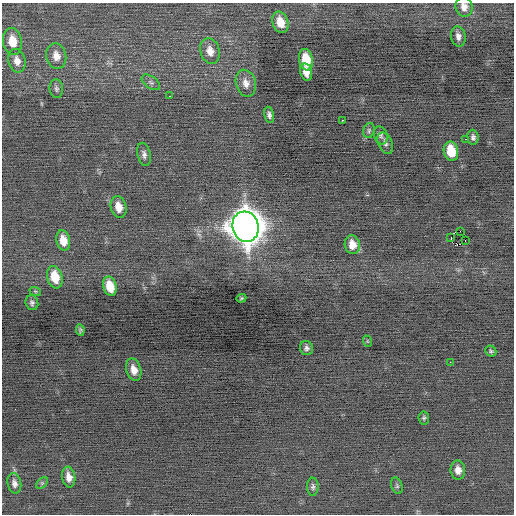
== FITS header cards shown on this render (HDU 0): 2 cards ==
NAXIS1  =                  512 / Axis length
NAXIS2  =                  512 / Axis length

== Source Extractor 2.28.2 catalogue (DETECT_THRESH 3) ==
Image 512 x 512 px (HDU 0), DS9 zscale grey, 1 PNG px = 1 image px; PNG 516 x 516 px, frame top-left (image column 1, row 512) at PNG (2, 3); each listed source drawn as its Kron ellipse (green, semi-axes under 4 px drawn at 4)
Background -0.0983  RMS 0.73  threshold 2.2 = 3 sigma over >= 5 px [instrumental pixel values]
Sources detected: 47; all 47 listed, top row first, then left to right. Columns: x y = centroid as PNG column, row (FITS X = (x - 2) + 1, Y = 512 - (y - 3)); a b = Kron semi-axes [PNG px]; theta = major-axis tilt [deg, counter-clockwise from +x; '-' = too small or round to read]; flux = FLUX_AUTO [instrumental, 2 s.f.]
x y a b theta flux
464 7 10 8 -75 350
280 22 11 8 -73 690
458 36 10 7 -80 240
12 42 14 9 -81 850
210 51 13 9 -72 440
56 56 13 10 -76 480
306 60 11 7 -80 1200
17 61 12 8 -77 380
306 72 9 5 -76 390
151 82 10 6 -35 150
246 83 13 10 -74 380
56 89 9 6 -84 150
169 96 3 2 - 57
269 115 8 5 -79 160
342 120 2 2 - 350
369 130 8 5 76 110
381 135 9 6 -72 140
473 137 7 5 -86 150
465 139 3 2 - 180
385 143 11 7 -64 180
451 151 10 7 -79 1300
144 154 12 6 -78 200
119 207 11 7 -78 540
246 227 15 13 -74 100000
460 231 2 2 - 1100
451 238 4 2 - 1700
63 240 10 7 -78 660
465 241 2 2 - 19
352 245 9 7 -79 560
55 277 11 7 -77 1000
110 286 10 6 -75 890
35 291 6 3 -18 56
241 298 5 3 - 54
32 303 7 6 - 130
80 330 6 3 -82 82
367 341 6 3 -71 56
307 348 7 6 - 150
491 351 6 5 - 82
450 362 2 2 - 98
134 370 11 7 -75 450
424 418 6 5 - 87
458 470 9 7 -82 360
69 477 10 6 -81 380
14 483 10 6 -77 220
42 483 7 4 45 76
397 486 8 5 -72 99
313 487 9 5 90 130
At the frame edge (FLAGS 8, measured only in part): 1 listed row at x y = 464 7